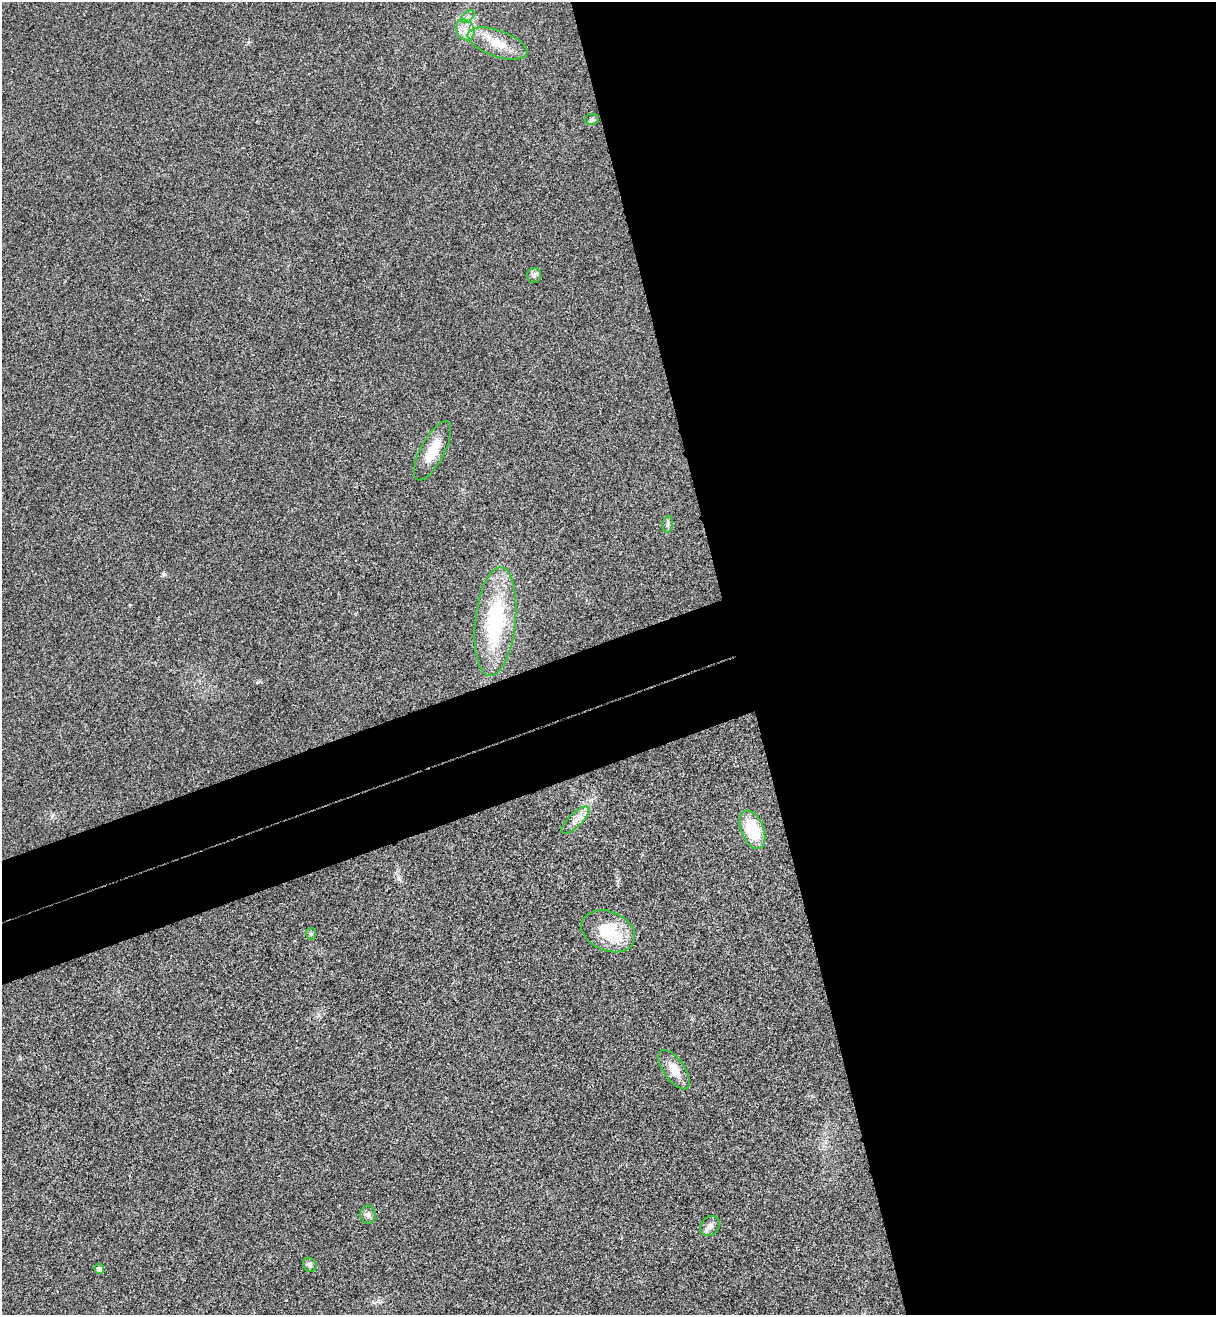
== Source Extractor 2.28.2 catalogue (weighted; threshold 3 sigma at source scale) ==
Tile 8 of 4 x 4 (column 4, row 2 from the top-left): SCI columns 3812-5025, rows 2682-3994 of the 5322 x 5365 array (HDU 1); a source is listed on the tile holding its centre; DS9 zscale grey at full resolution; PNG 1218 x 1317 px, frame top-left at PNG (2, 2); each listed source drawn as its Kron ellipse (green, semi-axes under 4 px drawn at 4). Shown black and unused: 45% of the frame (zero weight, under 3 of 4 exposures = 6% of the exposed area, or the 3 px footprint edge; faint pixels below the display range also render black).
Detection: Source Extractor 2.28.2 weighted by HDU 2 'WHT'; one run over the whole footprint, this tile lists its part. Background 0.0194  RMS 0.0064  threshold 0.0286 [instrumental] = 3 sigma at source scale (4.5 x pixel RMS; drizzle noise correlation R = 1.50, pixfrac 1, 0.05/0.05 arcsec/px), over >= 5 px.
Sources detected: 17; all 17 listed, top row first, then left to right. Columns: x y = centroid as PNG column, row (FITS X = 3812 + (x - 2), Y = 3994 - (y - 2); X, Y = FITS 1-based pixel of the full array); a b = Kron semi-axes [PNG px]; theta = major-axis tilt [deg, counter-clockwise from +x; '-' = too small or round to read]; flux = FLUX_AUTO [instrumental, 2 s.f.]
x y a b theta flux
468 17 8 4 44 1.8
465 30 11 8 -66 5.1
498 43 31 13 -19 15
592 119 7 5 11 1.3
534 275 7 7 - 1.8
433 451 33 12 62 15
668 524 8 5 84 1.5
495 621 55 20 84 66
575 820 18 7 44 5
752 830 20 11 -68 29
608 931 28 19 -22 30
311 934 6 5 - 1.1
674 1070 23 10 -55 9.4
368 1215 9 7 -88 2.7
710 1226 10 9 - 3.5
310 1265 7 6 - 1.7
99 1269 5 5 - 2.4